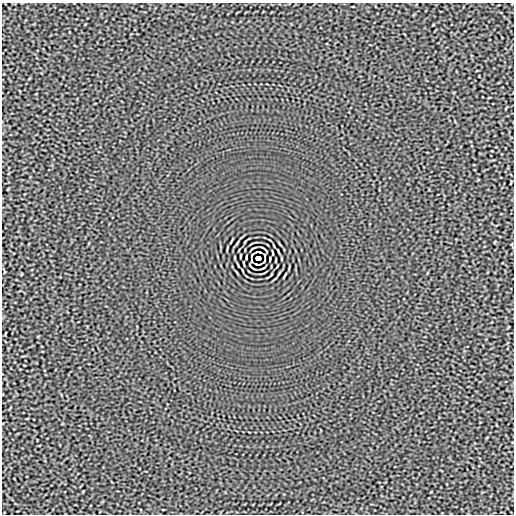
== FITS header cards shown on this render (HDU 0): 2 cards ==
NAXIS1  =                  512
NAXIS2  =                  512

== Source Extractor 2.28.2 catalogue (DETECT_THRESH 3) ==
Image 512 x 512 px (HDU 0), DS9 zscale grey, 1 PNG px = 1 image px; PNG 516 x 516 px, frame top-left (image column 1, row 512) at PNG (2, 3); no overlay
Background -3.21e-05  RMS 0.0015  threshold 0.00465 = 3 sigma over >= 5 px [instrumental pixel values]
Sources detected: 9; all 9 listed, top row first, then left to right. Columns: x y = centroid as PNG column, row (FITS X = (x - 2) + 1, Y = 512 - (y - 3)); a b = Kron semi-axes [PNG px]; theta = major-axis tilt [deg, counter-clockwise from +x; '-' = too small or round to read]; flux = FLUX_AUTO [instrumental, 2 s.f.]
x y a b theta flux
258 252 6 2 0 0.15
252 255 5 2 - 0.032
240 256 3 2 - 0.064
258 258 5 4 - 4
276 260 3 2 - 0.064
251 261 3 2 - 0.082
264 261 5 2 - 0.032
244 263 4 2 - 0.087
258 264 6 2 0 0.15